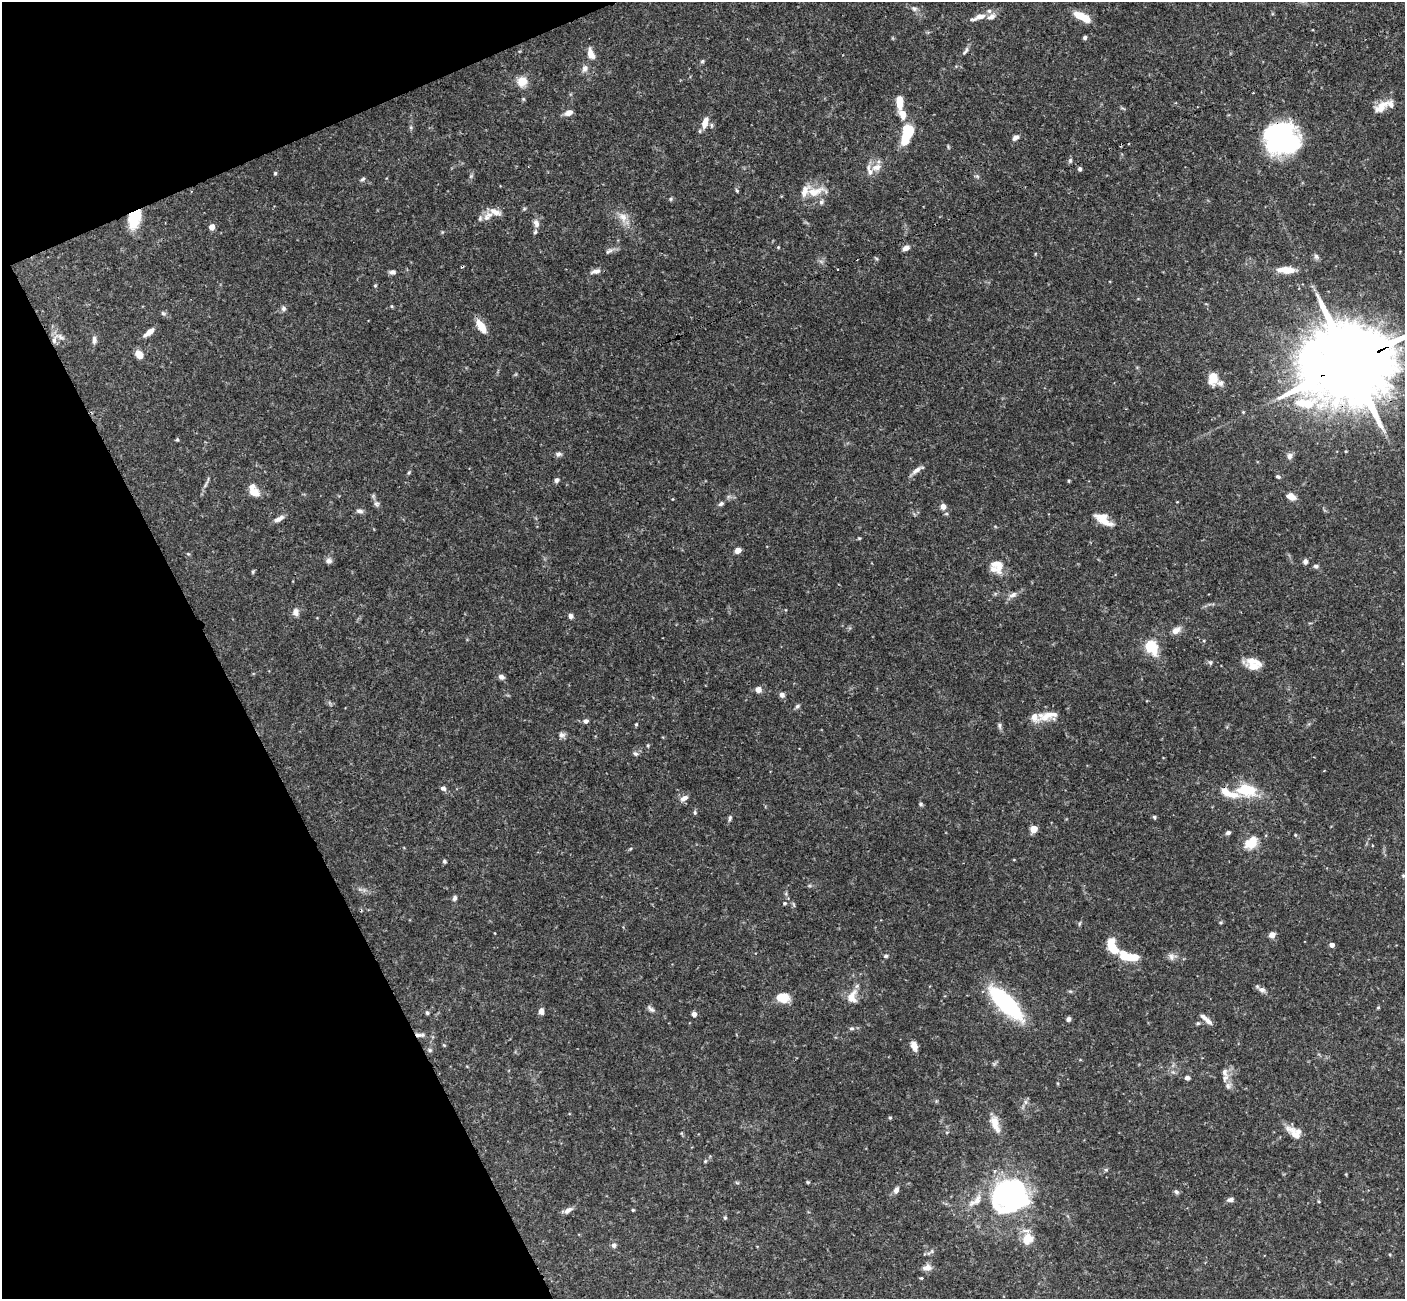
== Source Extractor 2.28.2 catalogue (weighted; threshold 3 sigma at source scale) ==
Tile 5 of 4 x 4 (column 1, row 2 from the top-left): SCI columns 53-1455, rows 2776-4072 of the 5722 x 5686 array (HDU 1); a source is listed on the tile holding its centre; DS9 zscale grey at full resolution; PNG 1407 x 1301 px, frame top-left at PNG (2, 2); no overlay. Shown black and unused: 20% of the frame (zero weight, under 3 of 4 exposures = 6% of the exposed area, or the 3 px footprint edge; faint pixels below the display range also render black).
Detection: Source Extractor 2.28.2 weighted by HDU 2 'WHT'; one run over the whole footprint, this tile lists its part. Background 0.125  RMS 0.0031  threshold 0.0139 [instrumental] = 3 sigma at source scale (4.5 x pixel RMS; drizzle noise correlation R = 1.50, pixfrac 1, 0.05/0.05 arcsec/px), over >= 5 px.
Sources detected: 170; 4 inside a brighter object's white glare — not listed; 15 inside a brighter listed object's ellipse — not listed separately; the other 151 listed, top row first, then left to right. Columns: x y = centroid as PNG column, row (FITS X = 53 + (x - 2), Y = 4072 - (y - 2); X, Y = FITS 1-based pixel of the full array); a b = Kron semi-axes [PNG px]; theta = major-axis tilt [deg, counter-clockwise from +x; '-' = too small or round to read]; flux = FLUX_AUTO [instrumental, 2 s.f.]
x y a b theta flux
914 8 8 4 7 0.64
979 17 23 7 21 2.6
1082 17 17 6 -25 6.8
1085 37 5 4 - 0.53
965 51 13 5 56 0.89
591 54 16 8 -72 2.5
702 61 6 5 - 0.43
585 68 10 7 61 1.3
522 81 11 10 - 3.8
899 102 17 7 -88 4.2
1381 107 21 10 38 3.6
569 113 8 5 23 2.2
705 122 16 7 76 2.9
908 132 17 8 71 14
1015 138 8 5 35 1.1
1282 140 30 25 -24 60
1070 160 6 5 - 0.54
876 167 13 9 13 2.4
1080 169 5 4 - 0.59
275 173 4 4 - 0.4
471 176 7 4 71 0.51
977 176 7 4 -19 0.43
363 179 7 4 39 0.51
737 191 5 4 - 0.36
815 192 24 11 18 5.1
671 199 6 4 89 0.37
821 202 7 6 - 0.69
488 216 17 9 44 2.7
623 217 12 10 -56 2.7
134 218 20 12 72 10
536 223 11 7 -69 1.5
212 227 4 4 - 3.1
778 247 4 4 - 0.3
906 248 8 6 24 1.3
609 251 12 5 27 0.95
1316 256 8 6 -47 0.76
1286 270 19 7 -3 4.4
596 271 13 6 14 1.4
393 272 8 5 0 0.86
375 285 5 3 - 0.28
392 306 5 3 - 0.29
283 308 7 6 - 0.77
163 313 6 4 -19 0.49
481 326 13 6 -56 5.6
149 332 13 6 38 1.9
94 340 11 6 88 1.1
54 341 13 6 80 1.7
139 354 8 6 -52 3.1
1350 363 43 19 23 5500
1213 378 11 8 -88 5.5
1220 383 10 7 -3 1.1
177 440 5 4 - 0.35
559 454 8 6 10 0.79
1290 456 8 7 - 1.1
916 470 14 6 37 1.5
409 472 5 3 - 0.33
1278 477 5 4 - 0.51
556 480 7 5 60 0.69
1069 481 5 3 - 0.29
254 493 13 9 -17 2.9
1291 496 10 6 -22 2.5
376 504 7 6 - 0.78
721 504 7 5 29 0.67
943 506 6 5 - 1.7
359 511 9 5 -12 0.9
279 519 13 6 30 1.6
1103 519 22 9 -34 4.6
738 550 5 4 - 3.5
329 561 9 7 -5 1
1305 561 6 5 - 0.88
997 565 21 15 -56 4.5
1316 566 7 5 -4 0.7
253 572 6 3 -73 0.34
1013 595 12 7 25 1.4
296 612 10 8 -67 1.5
571 616 6 5 - 0.89
1176 630 10 7 27 2.1
1151 646 12 9 -56 11
1210 662 6 4 -19 0.47
1253 666 17 12 -15 3.8
501 677 7 6 - 1.1
758 690 7 7 - 1.6
782 695 7 6 - 0.98
797 706 7 5 28 0.58
1047 716 22 11 28 3.9
586 721 7 5 22 0.83
636 724 5 4 - 0.36
999 725 8 5 -85 0.7
562 735 9 7 -10 0.98
635 754 7 5 -34 0.69
443 788 7 5 -28 0.91
1247 790 19 11 -5 11
1229 793 27 9 -21 5.4
684 798 10 6 32 1.7
921 804 5 5 - 0.43
695 812 7 4 -72 0.44
1154 817 5 4 - 0.45
730 818 8 4 77 0.59
1034 829 5 5 - 4.3
1228 833 6 4 19 0.75
1295 835 5 3 - 0.25
1251 843 17 12 41 5.3
444 861 5 4 - 0.55
1403 876 4 4 - 0.32
455 898 7 5 66 0.81
784 903 5 4 - 0.38
1221 922 6 4 7 0.38
1272 935 4 4 - 4.5
1332 945 4 4 - 1.7
1113 947 16 9 -67 7.2
886 956 6 4 5 0.52
1124 956 11 7 -59 4.9
1171 957 10 7 -66 1.2
1262 990 10 7 -13 1.1
782 997 14 10 -6 5.1
852 997 20 12 87 3.6
1005 1003 38 12 -44 40
1378 1007 4 4 - 0.35
651 1009 11 6 -30 0.89
541 1011 8 6 -88 1.2
427 1013 5 4 - 0.45
694 1014 5 5 - 1.3
1068 1019 5 5 - 0.77
1208 1021 12 6 -46 1.5
1198 1023 5 5 - 0.41
852 1028 6 5 - 0.59
418 1035 9 5 -3 1.2
444 1045 4 4 - 0.3
914 1046 10 6 -68 2.3
430 1050 6 5 - 0.55
1225 1072 11 8 -86 1.8
1187 1078 5 5 - 0.86
1228 1086 7 7 - 0.92
890 1118 4 4 - 0.37
995 1124 25 10 -69 3.7
1296 1135 33 9 -45 3.4
705 1161 5 4 - 0.34
808 1182 5 4 - 0.32
896 1190 7 5 66 1.4
1176 1192 6 5 - 0.7
1017 1196 50 28 76 35
977 1200 18 8 65 2.8
1230 1200 8 5 7 1.1
568 1210 11 6 38 1.4
633 1210 4 3 - 0.31
725 1218 5 4 - 0.44
1027 1239 14 12 63 4.4
614 1245 6 6 - 0.86
932 1251 6 4 72 0.48
927 1268 12 7 14 1.7
921 1278 4 3 - 0.31
Overlapping masked pixels (flux is a lower limit): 4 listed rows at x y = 1282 140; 134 218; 1350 363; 418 1035
Isophote crosses this tile's border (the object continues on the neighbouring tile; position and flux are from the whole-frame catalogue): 1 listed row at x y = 1350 363